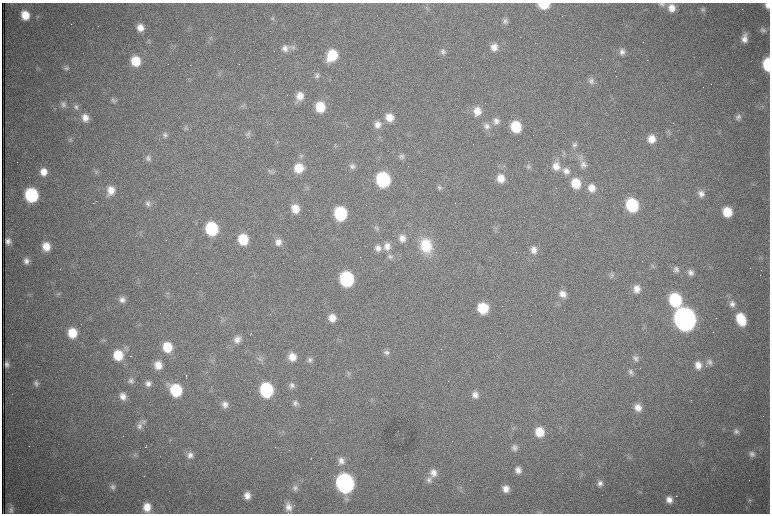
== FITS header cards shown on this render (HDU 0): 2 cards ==
NAXIS1  =                 1536 /fastest changing axis
NAXIS2  =                 1023 /next to fastest changing axis

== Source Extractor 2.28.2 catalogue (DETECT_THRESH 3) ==
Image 1536 x 1023 px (HDU 0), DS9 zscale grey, zoomed out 1/2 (1 PNG px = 2 x 2 image px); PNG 772 x 516 px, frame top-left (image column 1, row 1022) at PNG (2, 3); no overlay
Background 1010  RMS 16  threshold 46.6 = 3 sigma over >= 5 px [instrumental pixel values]
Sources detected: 235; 67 cannot appear on this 1/2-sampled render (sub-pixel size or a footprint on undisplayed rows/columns) and are not listed; the other 168 listed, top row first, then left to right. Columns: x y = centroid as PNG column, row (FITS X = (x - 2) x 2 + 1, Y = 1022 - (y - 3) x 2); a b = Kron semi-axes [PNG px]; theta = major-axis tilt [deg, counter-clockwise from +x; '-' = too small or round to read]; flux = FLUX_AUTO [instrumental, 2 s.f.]
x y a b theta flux
544 4 8 5 -2 1.1e+05
662 4 9 6 -7 1.2e+04
767 5 7 6 - 1.9e+04
428 8 6 4 70 5.3e+03
672 8 9 7 -77 3.5e+04
703 10 7 5 -23 7.3e+03
25 15 9 7 -71 6.3e+04
273 18 7 5 -16 5.6e+03
505 21 7 7 - 1.1e+04
140 27 7 6 - 3.0e+04
763 30 8 8 - 1.3e+04
744 38 11 7 82 2.9e+04
293 47 8 6 -60 1.0e+04
494 47 9 8 - 2.9e+04
285 48 9 8 - 1.9e+04
443 52 9 7 -54 1.3e+04
622 52 8 7 - 1.8e+04
332 55 10 8 62 1.3e+05
136 61 9 8 - 8.9e+04
767 64 9 6 -87 2.0e+05
190 65 2 1 - 9.8e+04
66 68 8 7 - 1.0e+04
317 76 7 7 - 1.0e+04
591 81 10 8 -79 1.6e+04
300 96 9 8 - 3.7e+04
114 100 8 6 -67 1.0e+04
63 105 8 7 - 1.3e+04
243 105 5 3 - 5.1e+03
762 106 8 2 14 4.8e+03
76 107 8 7 - 1.2e+04
320 107 9 8 - 9.4e+04
477 111 10 8 -64 4.4e+04
475 116 3 2 - 2.0e+03
389 117 9 8 - 4.4e+04
738 117 8 7 - 1.1e+04
85 118 8 7 - 2.9e+04
496 121 9 8 - 1.9e+04
377 124 9 8 - 2.4e+04
487 126 10 9 - 2.0e+04
516 127 9 8 - 1.3e+05
186 128 7 6 - 7.8e+03
669 132 8 3 -49 5.9e+03
248 134 8 6 67 1.0e+04
165 135 8 7 - 1.2e+04
70 139 6 4 69 5.6e+03
651 139 9 8 - 4.3e+04
575 145 7 7 - 1.0e+04
564 154 5 3 - 4.5e+03
301 156 7 5 76 8.8e+03
402 156 8 6 -76 1.1e+04
581 157 10 6 -77 1.3e+04
148 158 8 7 - 1.3e+04
583 164 10 8 -85 1.8e+04
585 165 2 2 - 2.9e+03
352 166 8 7 - 1.2e+04
556 166 11 10 - 3.9e+04
528 167 7 6 - 7.6e+03
299 168 10 9 - 7.4e+04
97 171 6 4 49 5.3e+03
270 171 5 4 - 6.6e+03
566 171 9 9 - 2.2e+04
43 172 9 8 - 3.7e+04
501 178 10 9 - 4.4e+04
383 180 9 8 - 4.8e+05
576 183 9 8 - 8.4e+04
307 187 7 3 27 4.3e+03
439 188 7 6 - 9.8e+03
592 188 9 8 - 3.4e+04
111 190 10 9 - 3.9e+04
701 194 9 7 -65 2.0e+04
31 195 9 8 - 3.7e+05
95 201 2 1 - 2.0e+03
93 203 2 1 - 1.6e+03
148 204 9 7 -63 1.5e+04
632 205 9 8 - 2.6e+05
295 209 9 8 - 4.8e+04
727 212 9 8 - 8.4e+04
340 213 10 8 -80 2.8e+05
376 228 8 6 -63 9.0e+03
212 229 9 8 - 2.9e+05
496 230 4 2 - 3.5e+03
402 238 9 8 - 2.5e+04
243 239 9 8 - 1.1e+05
8 241 6 5 - 1.6e+04
278 242 9 8 - 2.4e+04
46 246 9 8 - 5.1e+04
387 246 10 9 - 2.8e+04
426 246 17 14 -76 1.2e+05
378 248 9 8 - 2.0e+04
533 250 9 8 - 2.5e+04
390 256 9 7 -35 1.4e+04
26 261 8 7 - 1.7e+04
653 266 5 4 - 5.4e+03
676 269 8 7 - 1.3e+04
690 272 9 7 -65 1.6e+04
611 275 8 6 -79 9.3e+03
347 279 9 8 - 4.4e+05
636 289 8 7 - 2.8e+04
58 294 4 2 - 3.0e+03
563 294 10 8 -67 2.8e+04
122 299 8 8 - 1.9e+04
675 300 10 8 -69 2.8e+05
732 304 9 8 - 1.8e+04
483 308 9 8 - 1.1e+05
332 318 8 7 - 3.6e+04
223 319 7 4 -77 7.0e+03
685 319 11 9 -69 4.9e+06
741 319 12 8 -65 1.1e+05
72 333 9 8 - 8.2e+04
251 333 2 1 - 1.2e+03
237 339 10 9 - 2.4e+04
103 340 7 3 15 4.8e+03
167 347 9 8 - 9.3e+04
126 348 8 6 -50 9.8e+03
387 352 9 6 -9 1.2e+04
118 355 10 9 - 9.9e+04
131 356 2 1 - 4.9e+03
292 357 9 9 - 4.1e+04
636 358 8 8 - 1.4e+04
259 359 6 5 - 9.1e+03
310 360 8 7 - 1.2e+04
710 362 9 7 -72 1.4e+04
6 364 5 4 - 1.1e+04
158 365 8 7 - 3.7e+04
698 365 9 8 - 3.1e+04
631 372 8 7 - 1.2e+04
348 374 8 5 90 7.6e+03
186 375 2 1 - 2.2e+03
186 378 2 1 - 1.6e+03
131 381 8 7 - 1.3e+04
36 383 8 7 - 1.1e+04
148 384 8 7 - 1.8e+04
292 385 8 7 - 1.4e+04
176 390 10 8 -52 2.0e+05
266 390 9 8 - 3.6e+05
475 395 9 8 - 2.4e+04
123 396 8 8 - 2.5e+04
295 403 8 7 - 1.2e+04
225 405 8 7 - 1.9e+04
638 408 9 8 - 3.2e+04
143 421 7 7 - 1.0e+04
139 426 10 8 79 1.8e+04
736 431 7 7 - 1.2e+04
540 432 9 8 - 6.8e+04
514 448 8 8 - 1.5e+04
752 454 8 6 -67 1.3e+04
135 455 7 6 - 8.5e+03
190 455 10 9 - 2.1e+04
629 457 5 4 - 5.2e+03
310 459 2 1 - 2.6e+03
341 461 9 8 - 2.2e+04
518 470 8 7 - 2.2e+04
433 473 11 10 - 3.1e+04
144 476 2 1 - 5.3e+03
429 480 10 8 -72 1.7e+04
345 483 10 9 - 1.5e+06
600 483 9 7 -73 1.8e+04
112 487 8 8 - 1.3e+04
295 488 8 7 - 1.2e+04
506 489 7 7 - 2.7e+04
247 495 7 6 - 2.7e+04
676 496 2 1 - 4.2e+03
669 500 8 6 -61 2.6e+04
749 501 6 5 - 7.0e+03
147 507 9 8 - 4.8e+04
288 507 10 7 -75 2.4e+04
11 509 11 7 -84 1.5e+04
540 512 4 3 - 3.3e+03
At the frame edge (FLAGS 8, measured only in part): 4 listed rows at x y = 544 4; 662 4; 767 5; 767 64
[67 sub-pixel or undisplayed-footprint detections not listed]